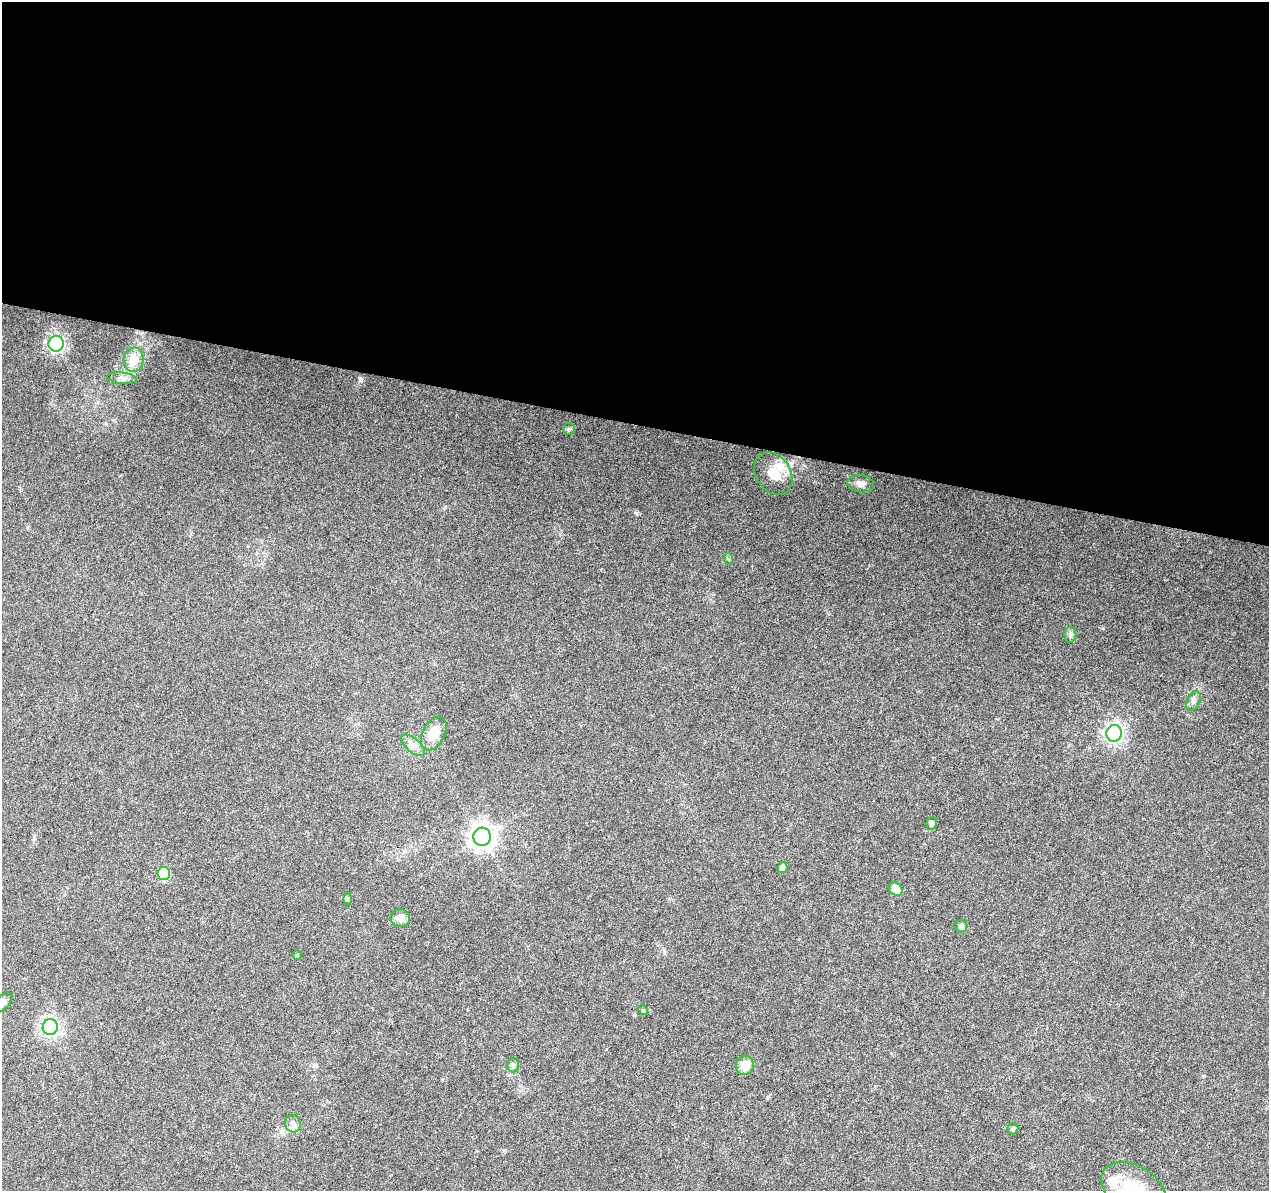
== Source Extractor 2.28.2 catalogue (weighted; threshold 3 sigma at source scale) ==
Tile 3 of 4 x 4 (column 3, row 1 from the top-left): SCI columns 2541-3807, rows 3852-5040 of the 5074 x 5261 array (HDU 1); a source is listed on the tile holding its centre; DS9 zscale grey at full resolution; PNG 1271 x 1193 px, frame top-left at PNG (2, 2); each listed source drawn as its Kron ellipse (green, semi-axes under 4 px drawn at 4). Shown black and unused: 36% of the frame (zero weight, under 3 of 6 exposures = <1% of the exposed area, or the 3 px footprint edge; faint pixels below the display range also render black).
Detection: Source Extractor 2.28.2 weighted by HDU 2 'WHT'; one run over the whole footprint, this tile lists its part. Background 0.0432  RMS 0.0035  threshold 0.0145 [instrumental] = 3 sigma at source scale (4.09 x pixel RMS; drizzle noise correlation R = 1.36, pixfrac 0.8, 0.0396/0.0396 arcsec/px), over >= 5 px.
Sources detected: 30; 1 inside a brighter listed object's ellipse — not listed separately; the other 29 listed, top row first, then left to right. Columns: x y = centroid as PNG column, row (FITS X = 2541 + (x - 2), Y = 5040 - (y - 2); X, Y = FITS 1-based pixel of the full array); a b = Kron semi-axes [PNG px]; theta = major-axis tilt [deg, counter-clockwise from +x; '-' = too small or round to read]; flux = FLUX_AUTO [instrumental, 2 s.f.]
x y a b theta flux
56 344 8 7 - 120
134 360 12 10 83 5.1
122 378 15 5 -6 1.4
569 429 6 6 - 0.61
773 473 23 17 -56 6.8
861 484 13 8 -8 1.8
728 559 6 4 -87 0.47
1070 635 8 6 -88 1
1193 701 10 6 62 1.2
434 733 18 11 62 5
1114 733 8 7 - 150
413 745 14 7 -38 1.9
932 823 6 5 - 1.1
482 837 9 8 - 300
782 868 5 5 - 2.3
164 874 6 6 - 19
896 889 7 6 - 4.7
347 899 6 4 -90 0.44
400 918 10 8 -9 2.5
961 926 6 6 - 1.1
297 955 4 4 - 0.36
3 1002 12 7 48 1.2
643 1010 5 4 - 0.36
50 1027 8 7 - 130
513 1065 7 6 - 0.87
745 1065 10 8 69 4.2
293 1123 9 7 -73 1.4
1013 1129 6 5 - 0.8
1134 1189 35 23 -31 16
Isophote crosses this tile's border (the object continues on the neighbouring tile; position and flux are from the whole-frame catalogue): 2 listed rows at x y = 3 1002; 1134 1189
Unlisted compact peaks at least as high as the median listed source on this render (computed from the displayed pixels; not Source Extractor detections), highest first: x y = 636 513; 361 380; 1204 1076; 1103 628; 34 839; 767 1097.